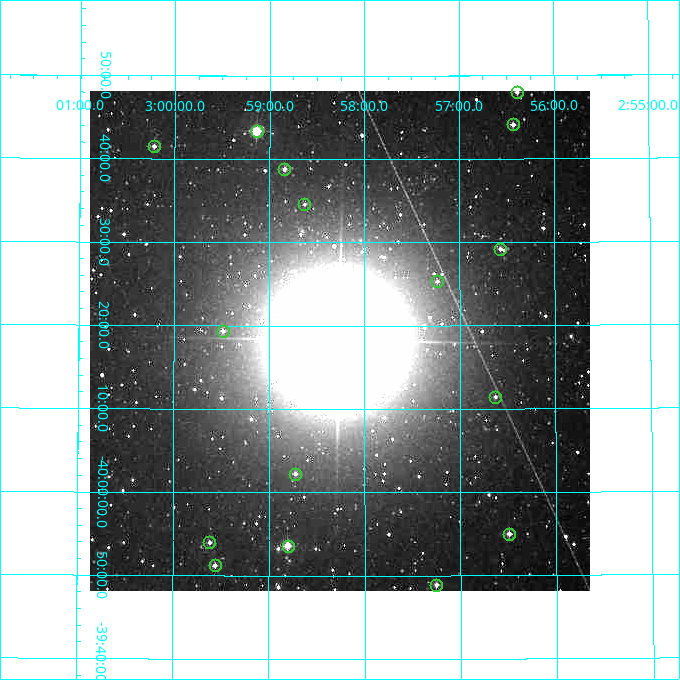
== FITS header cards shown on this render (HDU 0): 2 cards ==
NAXIS1  =                  500
NAXIS2  =                  500

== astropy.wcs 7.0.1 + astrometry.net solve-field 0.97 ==
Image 500 x 500 px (HDU 0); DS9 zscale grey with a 90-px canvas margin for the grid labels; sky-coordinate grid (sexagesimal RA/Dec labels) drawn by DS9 from the SOLVED WCS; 16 Tycho-2 reference stars matched to detected sources circled (green)
Header WCS: none
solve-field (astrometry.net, Tycho-2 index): SOLVED blind (the file carries no WCS)
Solved WCS: RA---TAN-SIP/DEC--TAN-SIP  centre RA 02:58:16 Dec -40:18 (44.57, -40.30 deg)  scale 7.2 arcsec/px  FOV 60.0' x 60.0'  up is +180 deg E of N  parity flipped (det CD > 0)
(file carries no celestial WCS; the grid is the blind solution)
Tycho-2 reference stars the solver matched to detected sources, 16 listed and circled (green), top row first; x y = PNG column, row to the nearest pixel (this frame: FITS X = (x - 90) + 1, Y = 500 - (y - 91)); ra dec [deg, ICRS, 3 dp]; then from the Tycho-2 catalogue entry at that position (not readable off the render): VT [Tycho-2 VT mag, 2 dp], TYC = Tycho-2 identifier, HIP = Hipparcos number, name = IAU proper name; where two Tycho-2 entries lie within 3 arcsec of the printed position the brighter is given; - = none
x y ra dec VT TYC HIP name
517 92 44.096 -40.800 10.71 7563-858-1 - -
513 124 44.108 -40.735 10.39 7563-312-1 - -
257 131 44.784 -40.723 8.47 7563-304-1 13908 -
154 146 45.054 -40.692 10.91 7563-653-1 - -
284 169 44.710 -40.647 10.81 7563-405-1 - -
304 204 44.657 -40.577 12.40 7563-198-1 - -
500 249 44.143 -40.487 11.30 7563-67-1 - -
437 281 44.308 -40.422 11.96 7563-397-1 - -
223 331 44.872 -40.323 11.07 7563-93-1 - -
495 397 44.157 -40.191 11.84 7563-177-1 - -
295 474 44.680 -40.038 10.81 7563-138-1 - -
509 534 44.123 -39.917 10.43 7560-866-1 - -
209 542 44.904 -39.900 11.11 7560-1044-1 - -
288 546 44.701 -39.893 9.43 7560-386-1 13885 -
215 565 44.890 -39.853 10.85 7560-720-1 - -
436 585 44.313 -39.815 10.46 7560-1113-1 - -